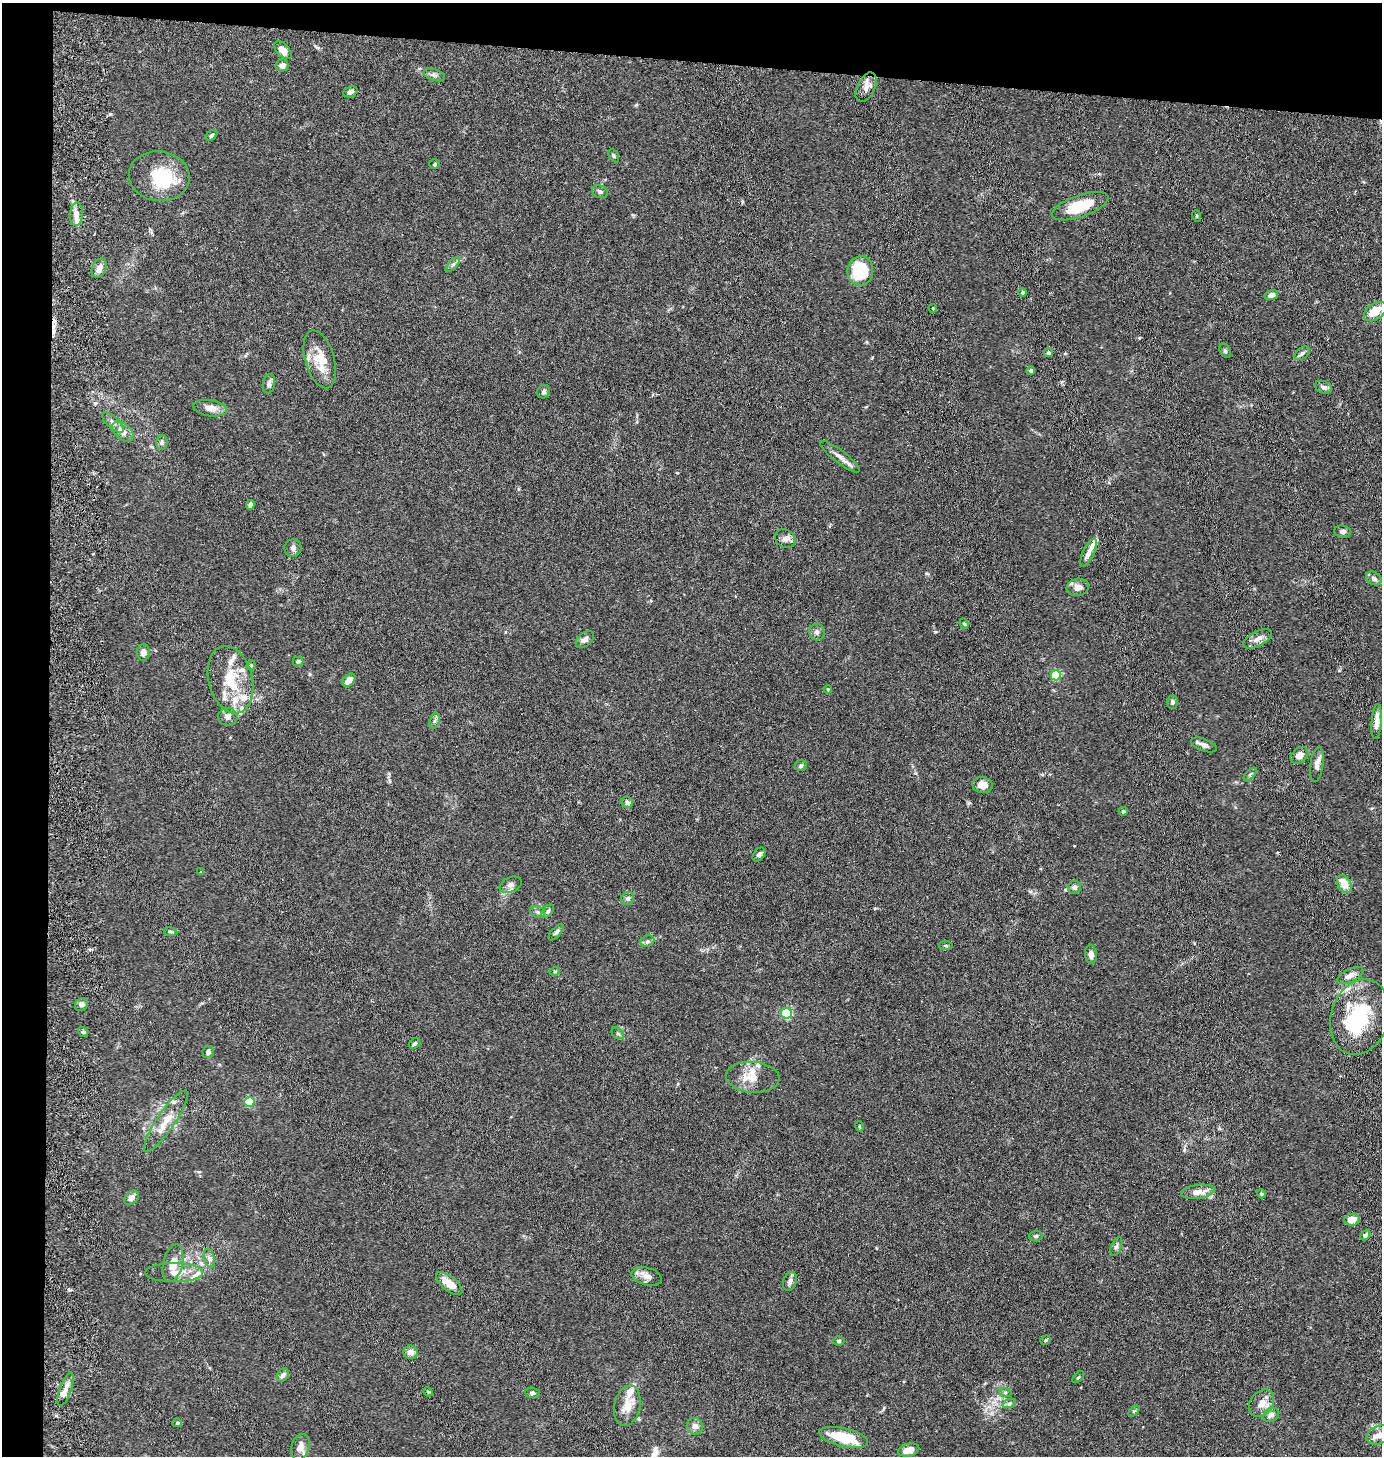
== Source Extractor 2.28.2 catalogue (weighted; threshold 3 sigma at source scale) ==
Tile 1 of 3 x 3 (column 1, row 1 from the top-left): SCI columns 158-1537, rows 2917-4370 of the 4500 x 4376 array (HDU 1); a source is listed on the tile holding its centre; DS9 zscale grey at full resolution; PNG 1384 x 1458 px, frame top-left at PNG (2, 3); each listed source drawn as its Kron ellipse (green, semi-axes under 4 px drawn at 4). Shown black and unused: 7% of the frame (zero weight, under 5 of 10 exposures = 3% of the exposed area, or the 3 px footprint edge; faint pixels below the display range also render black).
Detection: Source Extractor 2.28.2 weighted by HDU 2 'WHT'; one run over the whole footprint, this tile lists its part. Background 0.0206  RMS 0.0018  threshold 0.00729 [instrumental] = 3 sigma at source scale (4.09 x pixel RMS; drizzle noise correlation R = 1.36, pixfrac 0.8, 0.05/0.05 arcsec/px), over >= 5 px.
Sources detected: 144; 3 inside a brighter object's white glare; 1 cosmic-ray / hot-pixel residue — neither listed nor drawn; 18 inside a brighter listed object's ellipse — not listed separately; the other 122 listed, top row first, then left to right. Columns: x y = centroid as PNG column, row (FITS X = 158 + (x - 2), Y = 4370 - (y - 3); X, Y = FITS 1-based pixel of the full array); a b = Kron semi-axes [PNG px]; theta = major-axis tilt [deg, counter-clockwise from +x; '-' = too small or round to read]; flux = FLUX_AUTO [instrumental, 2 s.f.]
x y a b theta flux
283 50 11 6 -46 1.4
282 65 6 6 - 0.73
434 75 11 5 -18 0.49
866 87 16 9 64 1.2
350 92 8 5 20 0.5
211 135 7 4 42 0.31
614 156 7 4 -60 0.27
435 164 5 4 - 0.21
159 176 30 25 -7 6.9
600 192 8 6 -20 0.41
1080 206 30 11 19 5.4
76 214 12 6 85 1
1197 216 6 3 -72 0.16
453 264 9 4 48 0.42
99 268 10 7 64 1
860 271 15 13 82 8.5
1023 292 4 4 - 0.4
1271 295 7 5 16 0.97
933 308 4 3 - 0.15
1375 312 12 8 35 3.2
1225 350 8 5 -63 0.31
1049 352 4 4 - 0.52
1302 353 8 5 38 0.45
320 359 30 14 -74 4.1
1031 371 4 3 - 0.54
269 384 9 6 80 0.57
1323 387 9 6 -21 0.58
544 392 7 6 - 0.41
210 408 17 8 -9 1.4
113 422 13 6 -41 0.74
123 432 12 7 -40 1.5
162 442 7 5 89 0.34
840 457 24 6 -38 1.1
250 505 5 4 - 0.75
1342 531 8 6 -7 0.57
785 539 11 9 -34 0.81
293 548 8 8 - 0.61
1088 553 15 5 64 0.95
1374 578 8 6 -33 0.62
1078 587 11 8 10 0.98
964 624 5 4 - 0.2
817 632 8 7 - 0.6
585 639 10 6 42 0.64
1257 639 16 7 26 1.1
143 652 8 6 88 0.77
298 661 5 4 - 0.32
251 665 5 4 - 0.21
1056 675 5 5 - 11
231 680 34 22 -76 6.6
349 680 7 5 45 1.4
828 689 4 3 - 0.16
1172 702 6 5 - 0.42
228 717 10 9 - 0.76
435 721 8 5 71 0.36
1377 721 17 5 86 1.3
1204 745 13 6 -21 0.82
1300 755 10 7 39 1.2
1317 764 18 6 82 1
801 765 6 5 - 0.35
1250 774 8 3 45 0.25
982 785 10 8 -9 1.5
627 802 6 5 - 0.52
1123 811 4 4 - 0.28
759 854 8 5 50 0.42
201 872 3 3 - 0.21
1344 884 9 6 -60 2.3
511 885 11 7 23 0.7
1074 887 6 6 - 0.5
628 898 7 6 - 0.45
548 911 7 5 49 0.32
538 912 7 5 -23 0.36
171 932 7 4 -8 0.25
556 932 10 4 48 0.38
647 941 7 5 22 0.39
946 946 7 4 -7 0.23
1091 954 9 6 -85 0.8
555 971 5 3 - 0.16
1350 975 14 6 26 1.1
81 1005 7 6 - 0.47
786 1013 5 5 - 15
1360 1017 38 28 73 11
83 1032 5 4 - 0.3
618 1033 7 5 -39 0.31
415 1043 6 4 35 0.37
208 1052 6 5 - 0.44
753 1077 27 15 -4 3.2
249 1102 5 5 - 7.1
166 1121 36 9 56 2.6
859 1126 5 3 - 0.16
1198 1192 16 7 8 1.9
1261 1194 5 4 - 0.23
131 1198 8 6 41 0.71
1352 1220 7 6 - 1.8
1365 1235 6 4 46 0.33
1036 1236 6 5 - 0.28
1116 1247 10 5 68 0.41
209 1258 10 5 -77 0.52
173 1263 19 9 77 2.1
174 1273 29 9 0 2.3
647 1276 15 8 -15 1.1
790 1281 9 6 70 0.62
449 1283 16 7 -39 2.1
1046 1340 5 3 - 0.24
839 1341 6 4 -1 0.3
411 1352 7 6 - 1.1
283 1375 7 5 56 0.61
1078 1377 7 3 45 0.17
66 1389 17 6 70 1.2
428 1392 5 4 - 0.18
1005 1392 6 4 -19 0.23
532 1393 7 5 -4 0.38
1262 1403 14 11 54 1.6
1009 1404 7 4 19 0.3
627 1406 20 13 78 2.2
1134 1411 6 4 44 0.22
1271 1415 8 6 33 0.69
177 1423 5 4 - 0.25
695 1426 8 8 - 0.84
1379 1435 13 9 20 1.2
844 1437 25 9 -13 6.1
300 1447 13 9 72 1.4
909 1450 11 6 13 1.3
Isophote crosses this tile's border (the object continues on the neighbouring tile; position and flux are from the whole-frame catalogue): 1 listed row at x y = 1379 1435
Unlisted compact peaks at least as high as the median listed source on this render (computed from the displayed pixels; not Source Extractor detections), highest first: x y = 95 403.